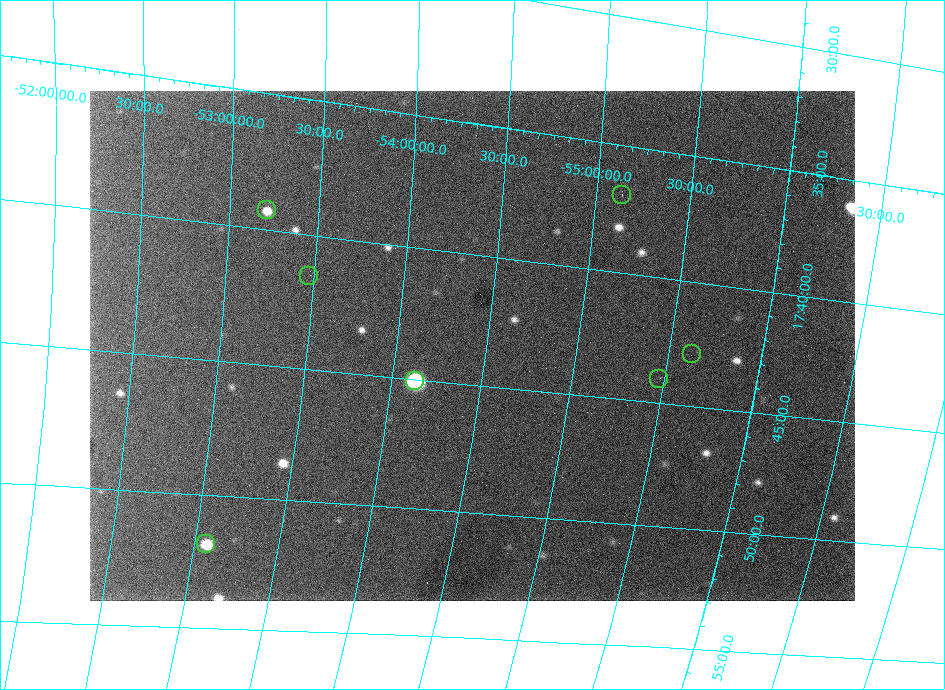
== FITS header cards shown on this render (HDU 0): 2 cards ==
NAXIS1  =                  765 /
NAXIS2  =                  510 /

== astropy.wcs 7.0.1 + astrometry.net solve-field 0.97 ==
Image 765 x 510 px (HDU 0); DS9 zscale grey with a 90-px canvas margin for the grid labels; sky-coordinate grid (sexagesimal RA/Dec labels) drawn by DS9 from the SOLVED WCS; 7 Tycho-2 reference stars matched to detected sources circled (green)
Header WCS: none
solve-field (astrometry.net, Tycho-2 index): SOLVED blind (the file carries no WCS)
Solved WCS: RA---TAN-SIP/DEC--TAN-SIP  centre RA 17:43:29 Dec -54:25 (265.87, -54.42 deg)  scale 20.1 x 20.4 arcsec/px (non-square pixels)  FOV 255.7' x 173.1'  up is -83 deg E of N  parity normal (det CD < 0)
(file carries no celestial WCS; the grid is the blind solution)
Tycho-2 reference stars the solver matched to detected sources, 7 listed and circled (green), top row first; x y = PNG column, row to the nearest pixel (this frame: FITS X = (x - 90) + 1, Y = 510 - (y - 91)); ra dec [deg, ICRS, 3 dp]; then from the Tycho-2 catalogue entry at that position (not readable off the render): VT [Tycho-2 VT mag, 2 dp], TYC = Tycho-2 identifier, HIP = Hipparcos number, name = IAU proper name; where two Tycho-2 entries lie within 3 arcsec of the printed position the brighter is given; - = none
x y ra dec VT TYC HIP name
622 195 264.236 -55.138 7.69 8733-1299-1 86200 -
267 210 264.820 -53.210 7.99 8729-1993-1 - -
309 276 265.378 -53.472 7.79 8729-466-1 - -
692 354 265.723 -55.628 7.41 8733-459-1 - -
659 379 266.009 -55.474 8.37 8733-1049-1 - -
415 381 266.264 -54.134 7.94 8729-2703-1 - -
206 544 267.963 -53.073 8.65 8742-1923-1 - -